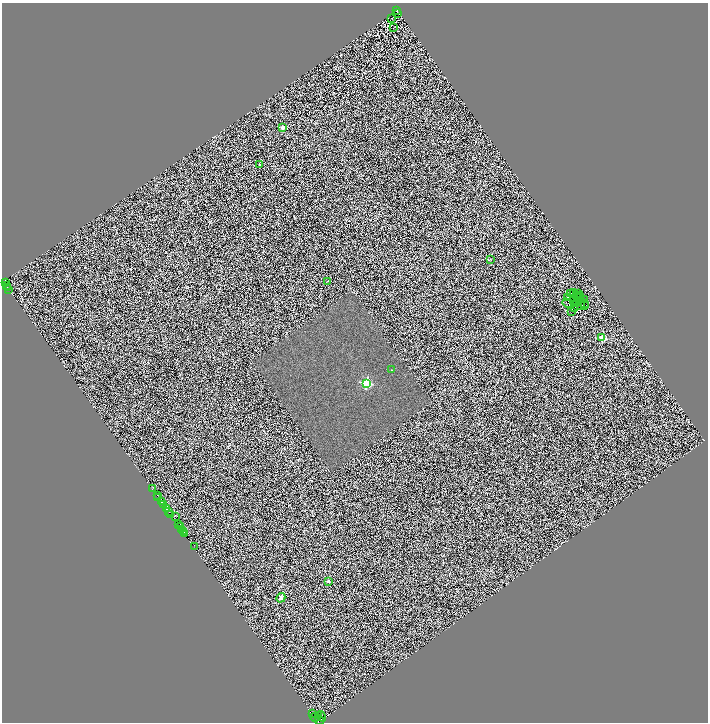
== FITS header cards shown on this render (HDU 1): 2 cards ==
NAXIS1  =                 1412
NAXIS2  =                 1440

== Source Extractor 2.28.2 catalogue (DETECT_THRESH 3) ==
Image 1412 x 1440 px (HDU 1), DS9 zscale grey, zoomed out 1/2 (1 PNG px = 2 x 2 image px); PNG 710 x 724 px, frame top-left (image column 1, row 1439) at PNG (2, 3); each listed source drawn as its Kron ellipse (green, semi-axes under 4 px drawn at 4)
Background 0.0656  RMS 1.1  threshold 3.15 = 3 sigma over >= 5 px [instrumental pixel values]
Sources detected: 90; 36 cannot appear on this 1/2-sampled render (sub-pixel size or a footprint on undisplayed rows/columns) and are neither listed nor drawn; the other 54 listed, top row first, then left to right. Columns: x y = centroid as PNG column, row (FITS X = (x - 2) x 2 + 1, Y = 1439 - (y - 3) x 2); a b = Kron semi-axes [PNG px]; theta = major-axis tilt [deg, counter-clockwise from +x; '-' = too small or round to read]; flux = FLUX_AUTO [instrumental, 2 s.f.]
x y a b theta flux
397 11 3 1 - 260
397 14 2 1 - 63
392 18 2 1 - 54
393 28 2 1 - 320
283 128 2 2 - 2600
259 164 2 2 - 170
491 260 2 1 - 43
327 281 2 1 - 49
5 283 3 2 - 330
6 285 2 2 - 190
7 287 2 1 - 130
9 289 2 1 - 140
574 292 2 1 - 410
578 293 2 1 - 71
571 294 2 1 - 140
577 296 3 1 - 4.7
578 296 2 1 - 47
580 296 2 1 - 120
568 297 2 1 - 160
578 298 2 2 - 98
585 300 3 1 - 7.7
574 301 4 1 - 47
568 303 5 2 - 220
576 303 2 2 - 110
584 303 2 1 - 99
584 305 2 1 - 38
580 306 2 1 - 93
574 309 2 1 - 84
572 311 2 1 - 66
602 338 3 2 - 5900
391 370 2 1 - 59
366 383 3 3 - 13000
152 489 2 1 - 190
157 495 2 1 - 76
158 497 2 1 - 58
161 502 2 1 - 560
163 504 2 2 - 2600
167 509 2 2 - 1900
168 511 2 1 - 490
171 515 3 2 - 490
176 517 4 1 - 310
179 524 3 1 - 380
180 527 4 2 - 740
181 530 2 1 - 910
183 532 2 1 - 360
185 534 2 1 - 420
194 547 3 1 - 130
328 581 2 2 - 880
281 598 5 4 - 420
312 713 3 1 - 280
318 715 3 1 - 780
322 716 5 2 - 1200
315 717 5 4 - 1700
319 721 4 3 - 4900
At the frame edge (FLAGS 8, measured only in part): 1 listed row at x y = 319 721
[36 sub-pixel or undisplayed-footprint detections neither listed nor drawn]